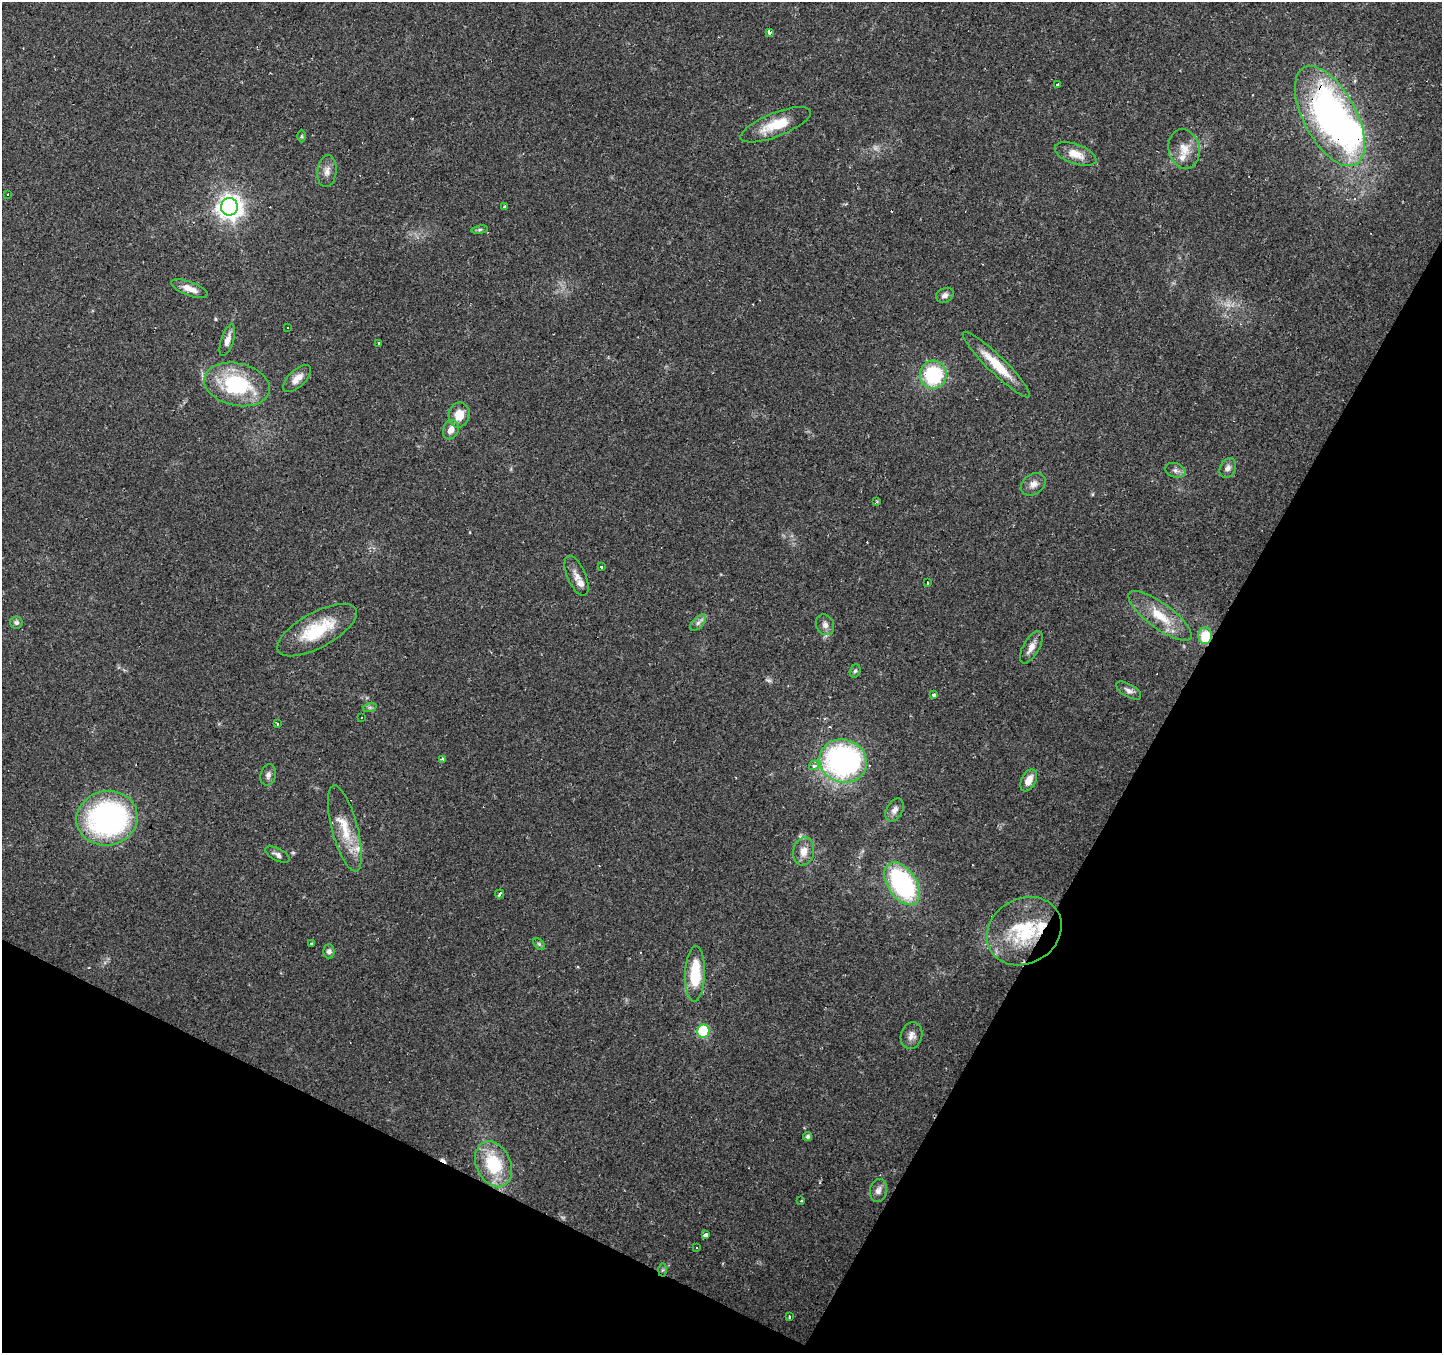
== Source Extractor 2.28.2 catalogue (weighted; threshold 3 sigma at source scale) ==
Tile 15 of 4 x 4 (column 3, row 4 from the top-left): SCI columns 2883-4322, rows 195-1545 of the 5765 x 5860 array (HDU 1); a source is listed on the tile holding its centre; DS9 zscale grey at full resolution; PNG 1444 x 1355 px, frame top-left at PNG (2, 2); each listed source drawn as its Kron ellipse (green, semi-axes under 4 px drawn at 4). Shown black and unused: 27% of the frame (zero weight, under 2 of 3 exposures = <1% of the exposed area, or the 3 px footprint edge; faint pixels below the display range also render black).
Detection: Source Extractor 2.28.2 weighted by HDU 2 'WHT'; one run over the whole footprint, this tile lists its part. Background 0.0783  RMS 0.006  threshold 0.0268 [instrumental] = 3 sigma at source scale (4.5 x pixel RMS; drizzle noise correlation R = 1.50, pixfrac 1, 0.0396/0.0396 arcsec/px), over >= 5 px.
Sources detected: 88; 1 too faint to see at this stretch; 1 inside a brighter object's white glare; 12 cosmic-ray / hot-pixel residue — neither listed nor drawn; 4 inside a brighter listed object's ellipse — not listed separately; the other 70 listed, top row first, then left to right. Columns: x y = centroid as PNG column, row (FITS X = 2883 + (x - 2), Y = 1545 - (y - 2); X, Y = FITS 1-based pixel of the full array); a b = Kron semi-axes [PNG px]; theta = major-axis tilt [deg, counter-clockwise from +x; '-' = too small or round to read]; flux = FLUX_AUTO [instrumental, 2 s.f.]
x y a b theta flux
769 32 3 3 - 34
1058 84 3 2 - 0.64
1330 116 55 26 -61 250
776 125 37 12 21 17
302 136 6 4 90 0.88
1184 149 20 15 -79 9.3
1076 154 22 9 -20 9
327 171 16 9 83 4.6
7 195 3 3 - 5.6
505 206 3 3 - 1.2
229 207 8 8 - 520
480 230 8 4 9 1.1
189 289 19 7 -20 5.7
945 295 9 7 25 2.4
288 328 2 2 - 0.53
227 340 16 6 72 4.4
379 343 3 2 - 0.98
996 365 46 8 -44 18
933 375 14 13 - 44
297 379 17 8 43 5.6
237 384 33 21 -13 49
459 415 12 10 78 10
451 430 10 7 66 4.7
1228 468 10 7 63 2.9
1175 470 10 7 -19 2.5
1033 484 13 10 36 4.3
877 502 4 4 - 0.79
601 567 3 3 - 1.3
576 576 21 9 -67 5.2
928 583 3 3 - 1.7
1160 616 38 12 -36 18
16 623 6 6 - 1.7
698 623 10 5 47 2.2
825 625 11 8 -62 3.1
317 630 44 17 28 31
1205 636 8 7 - 18
1031 647 18 8 60 5
855 671 7 5 71 1.1
1129 691 14 6 -30 2.6
933 695 3 3 - 11
370 707 7 4 18 1.2
361 717 3 2 - 0.42
278 724 3 3 - 0.92
443 759 3 3 - 2.2
843 761 24 21 -20 160
814 765 5 4 - 2.7
268 775 11 7 76 2.6
1029 780 12 7 63 6.2
895 810 12 8 60 3.4
107 818 30 27 11 140
345 828 44 13 -75 18
804 851 14 10 80 6.2
277 855 13 6 -27 2.3
902 884 24 14 -55 87
499 894 4 3 - 6
1024 931 39 32 30 47
311 943 3 3 - 0.89
539 944 7 4 -45 1.1
329 951 7 5 89 2
695 974 28 10 88 27
703 1031 6 6 - 48
912 1035 13 10 75 4.1
808 1136 5 4 - 1.3
494 1164 24 17 -65 32
878 1190 11 8 78 3.4
801 1201 3 3 - 0.49
705 1235 3 3 - 16
697 1248 3 3 - 0.67
662 1270 6 4 88 1
789 1317 3 3 - 1.5
Overlapping masked pixels (flux is a lower limit): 4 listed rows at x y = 1330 116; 1205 636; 1024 931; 662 1270